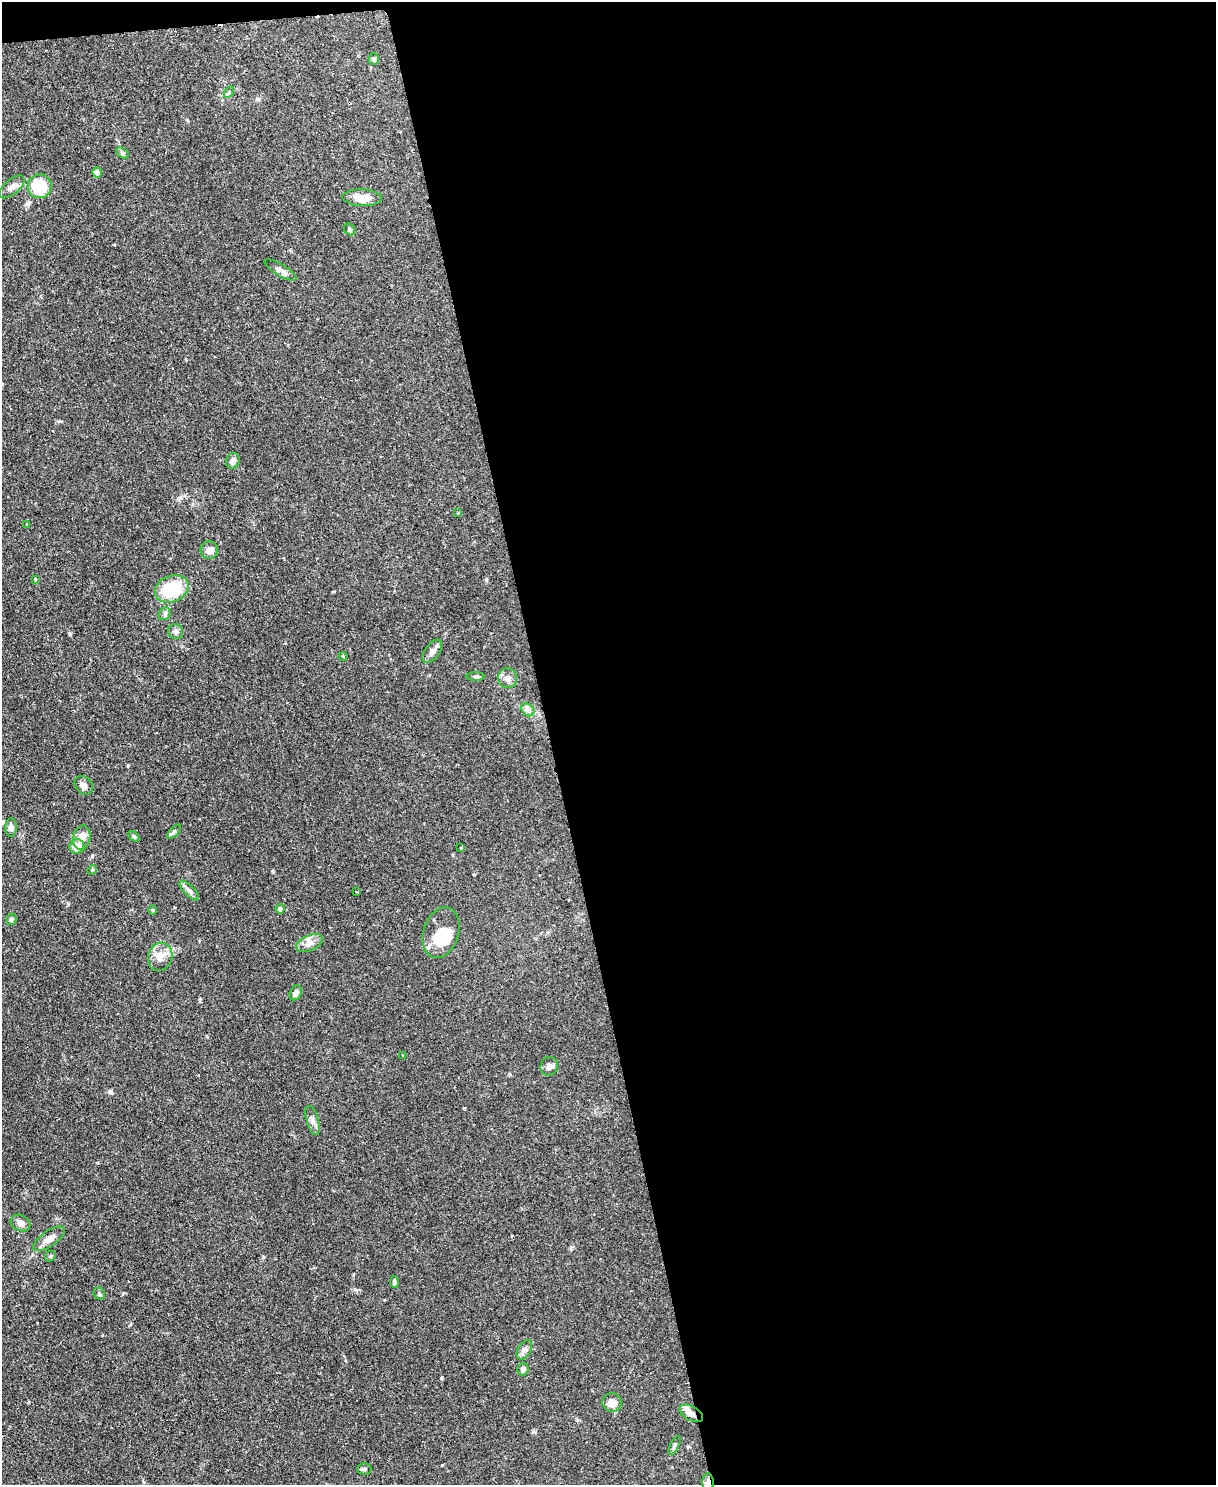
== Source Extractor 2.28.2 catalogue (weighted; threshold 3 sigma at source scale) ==
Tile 4 of 4 x 3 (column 4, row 1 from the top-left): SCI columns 3643-4856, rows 3103-4585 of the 4856 x 4838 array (HDU 1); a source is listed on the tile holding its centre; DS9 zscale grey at full resolution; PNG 1218 x 1487 px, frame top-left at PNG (2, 2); each listed source drawn as its Kron ellipse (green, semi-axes under 4 px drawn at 4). Shown black and unused: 55% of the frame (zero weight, under 2 of 3 exposures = <1% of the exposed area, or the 3 px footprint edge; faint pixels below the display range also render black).
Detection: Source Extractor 2.28.2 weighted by HDU 2 'WHT'; one run over the whole footprint, this tile lists its part. Background 0.0859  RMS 0.006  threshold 0.0271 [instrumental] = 3 sigma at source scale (4.5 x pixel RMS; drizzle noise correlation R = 1.50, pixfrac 1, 0.05/0.05 arcsec/px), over >= 5 px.
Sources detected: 58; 1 inside a brighter object's white glare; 1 cosmic-ray / hot-pixel residue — neither listed nor drawn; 2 inside a brighter listed object's ellipse — not listed separately; the other 54 listed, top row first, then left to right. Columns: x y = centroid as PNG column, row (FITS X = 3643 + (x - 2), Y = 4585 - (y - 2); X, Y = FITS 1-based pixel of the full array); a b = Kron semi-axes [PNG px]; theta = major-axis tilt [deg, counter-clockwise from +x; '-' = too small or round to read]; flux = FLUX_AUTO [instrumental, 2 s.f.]
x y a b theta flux
374 59 6 5 - 1.2
229 92 6 4 58 0.87
123 153 7 5 -29 1.1
97 172 5 4 - 6.8
40 186 12 11 - 22
12 187 15 7 40 3.1
362 198 19 8 -2 9.3
349 229 6 5 - 1
281 270 18 5 -31 2.8
233 461 8 7 - 3.3
458 513 3 3 - 0.48
27 524 3 3 - 1.3
209 550 9 8 - 4.1
35 579 3 3 - 0.85
172 589 17 13 23 25
165 614 7 5 46 1.3
176 632 8 7 - 1.8
432 651 13 7 54 2.9
343 656 4 3 - 0.64
475 676 9 4 -1 1.2
508 678 10 9 - 3.3
528 710 7 5 -45 1.9
84 785 10 8 -47 2.8
11 827 9 6 87 2.4
174 832 9 4 48 1.2
134 836 6 4 -44 0.85
82 838 12 8 79 5.7
77 846 7 7 - 7
461 848 3 3 - 1.2
92 870 5 4 - 0.66
189 891 13 5 -46 2.2
357 892 3 2 - 0.36
280 909 5 4 - 2
153 910 4 4 - 0.69
11 919 6 5 - 1.1
441 933 26 17 72 16
310 943 14 7 24 3.5
160 957 14 12 71 5.9
296 993 8 5 63 2.7
403 1056 4 3 - 0.49
549 1066 9 8 - 2.5
313 1120 15 6 -74 2.6
20 1223 10 8 -27 2.8
49 1239 18 8 35 4.5
50 1256 6 5 - 0.81
394 1282 6 4 -85 1.2
99 1294 6 5 - 1.2
524 1350 10 6 60 2.2
523 1369 6 5 - 2.3
612 1402 9 9 - 5.3
691 1413 13 7 -30 3.5
675 1446 10 4 64 1.5
364 1469 7 5 0 1.1
708 1482 9 6 89 3.1
Overlapping masked pixels (flux is a lower limit): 2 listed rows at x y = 691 1413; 708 1482
Isophote crosses this tile's border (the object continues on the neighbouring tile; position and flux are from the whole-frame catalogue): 1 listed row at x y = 708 1482
Unlisted compact peaks at least as high as the median listed source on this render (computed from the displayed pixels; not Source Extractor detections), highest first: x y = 441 1378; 110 1091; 273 871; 68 903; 131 1324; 128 765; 97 1163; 70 635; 59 421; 355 1289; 486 579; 577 1420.